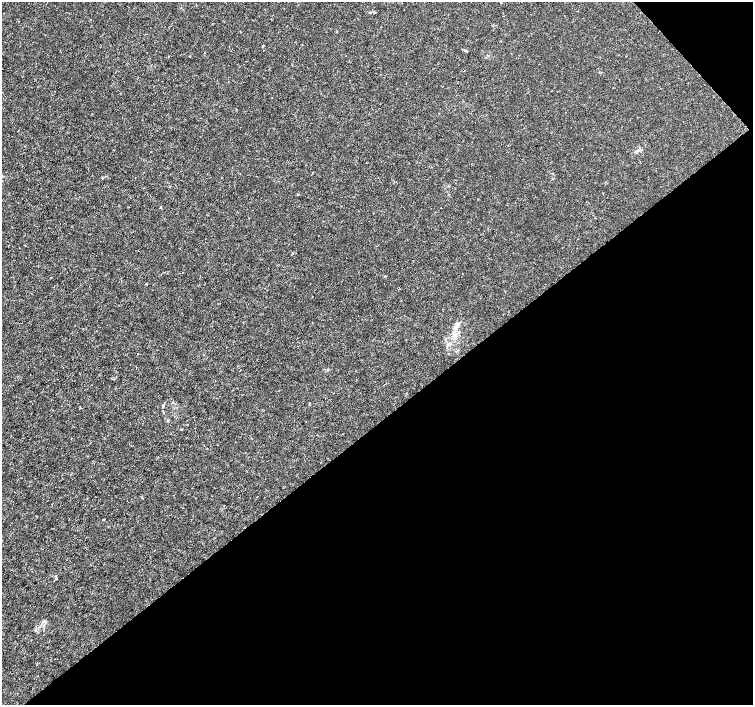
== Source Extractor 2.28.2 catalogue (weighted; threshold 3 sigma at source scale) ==
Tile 12 of 4 x 4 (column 4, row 3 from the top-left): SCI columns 4511-6011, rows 1615-3019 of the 6012 x 5974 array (HDU 1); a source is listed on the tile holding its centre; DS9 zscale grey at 2 x 2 block average (1 PNG px = mean of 2 x 2 image px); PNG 755 x 707 px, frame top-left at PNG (2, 2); no overlay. Shown black and unused: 41% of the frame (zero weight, under 3 of 4 exposures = <1% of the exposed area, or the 3 px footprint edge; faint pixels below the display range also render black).
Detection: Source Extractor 2.28.2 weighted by HDU 2 'WHT'; one run over the whole footprint, this tile lists its part. Background 8.57e-04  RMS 0.0013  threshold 0.00599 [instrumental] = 3 sigma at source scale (4.5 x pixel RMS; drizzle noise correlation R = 1.50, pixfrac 1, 0.0396/0.0396 arcsec/px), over >= 5 px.
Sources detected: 6; all 6 listed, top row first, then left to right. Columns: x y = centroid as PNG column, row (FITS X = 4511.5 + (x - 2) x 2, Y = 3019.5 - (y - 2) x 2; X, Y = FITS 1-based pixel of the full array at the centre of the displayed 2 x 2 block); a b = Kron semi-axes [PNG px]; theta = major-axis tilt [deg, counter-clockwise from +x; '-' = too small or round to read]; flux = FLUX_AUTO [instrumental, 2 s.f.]
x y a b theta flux
370 12 3 2 - 0.26
466 51 4 2 - 0.31
457 325 9 5 80 1.7
173 402 3 2 - 0.2
309 403 2 2 - 0.18
104 519 3 2 - 0.18